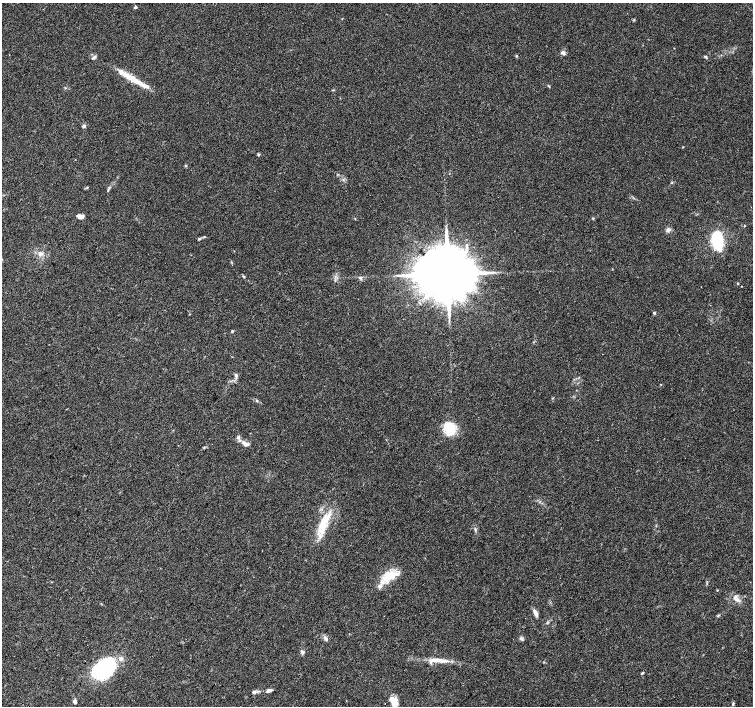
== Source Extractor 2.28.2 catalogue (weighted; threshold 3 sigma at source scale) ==
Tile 7 of 4 x 4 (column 3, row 2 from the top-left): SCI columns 3012-4513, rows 3048-4454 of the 6016 x 6028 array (HDU 1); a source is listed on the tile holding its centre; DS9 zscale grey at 2 x 2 block average (1 PNG px = mean of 2 x 2 image px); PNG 755 x 708 px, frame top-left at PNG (2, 3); no overlay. Shown black and unused: <1% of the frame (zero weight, under 3 of 4 exposures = <1% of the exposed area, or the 3 px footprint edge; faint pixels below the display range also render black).
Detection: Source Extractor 2.28.2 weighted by HDU 2 'WHT'; one run over the whole footprint, this tile lists its part. Background 0.0466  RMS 0.0039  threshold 0.0176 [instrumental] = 3 sigma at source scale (4.5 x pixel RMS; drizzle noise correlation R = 1.50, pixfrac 1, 0.0396/0.0396 arcsec/px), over >= 5 px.
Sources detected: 55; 1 inside a brighter object's white glare — not listed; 7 inside a brighter listed object's ellipse — not listed separately; the other 47 listed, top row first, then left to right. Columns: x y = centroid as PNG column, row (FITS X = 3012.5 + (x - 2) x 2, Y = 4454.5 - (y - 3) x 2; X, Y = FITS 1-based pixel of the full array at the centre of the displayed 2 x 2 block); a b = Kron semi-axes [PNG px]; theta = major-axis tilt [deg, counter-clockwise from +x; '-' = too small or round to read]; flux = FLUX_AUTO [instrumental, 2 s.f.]
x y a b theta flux
135 7 4 3 - 1.4
342 19 3 2 - 0.43
563 53 7 3 23 1.9
516 56 4 3 - 0.78
93 57 5 4 - 1.7
705 57 4 3 - 1.1
129 77 36 6 -33 18
84 126 4 4 - 2.1
683 147 3 2 - 0.45
258 155 3 3 - 1.1
186 166 4 3 - 0.97
87 187 3 2 - 0.68
109 188 3 2 - 0.86
80 216 7 5 -32 3.5
593 218 3 2 - 0.7
744 226 3 2 - 0.6
668 230 6 5 - 2.5
199 239 5 3 - 1.2
717 240 16 9 -81 47
41 254 4 3 - 1.8
447 274 14 12 29 9600
243 276 4 3 - 0.85
738 283 3 2 - 0.88
741 286 2 2 - 0.38
654 313 3 3 - 1.1
232 331 4 3 - 0.85
236 375 7 4 87 2.5
257 400 3 2 - 0.81
450 429 14 11 -80 25
238 437 5 4 - 1.9
246 444 5 3 - 4.1
323 523 30 9 67 27
389 576 18 13 28 19
717 590 3 2 - 0.52
736 598 10 5 -40 5.6
535 613 11 4 -63 4.4
326 638 6 4 -57 2.7
521 638 5 3 - 1.5
302 652 5 4 - 1.9
438 660 25 6 -5 12
107 664 34 18 52 66
642 673 4 2 - 0.91
268 690 5 4 - 2.6
254 692 5 4 - 1.8
75 702 5 4 - 1.9
394 702 13 7 -65 11
733 703 5 3 - 1.1
Isophote crosses this tile's border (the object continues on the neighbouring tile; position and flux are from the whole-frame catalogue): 1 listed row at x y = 394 702
Diffuse or blended objects may show on this block-average render without a row.